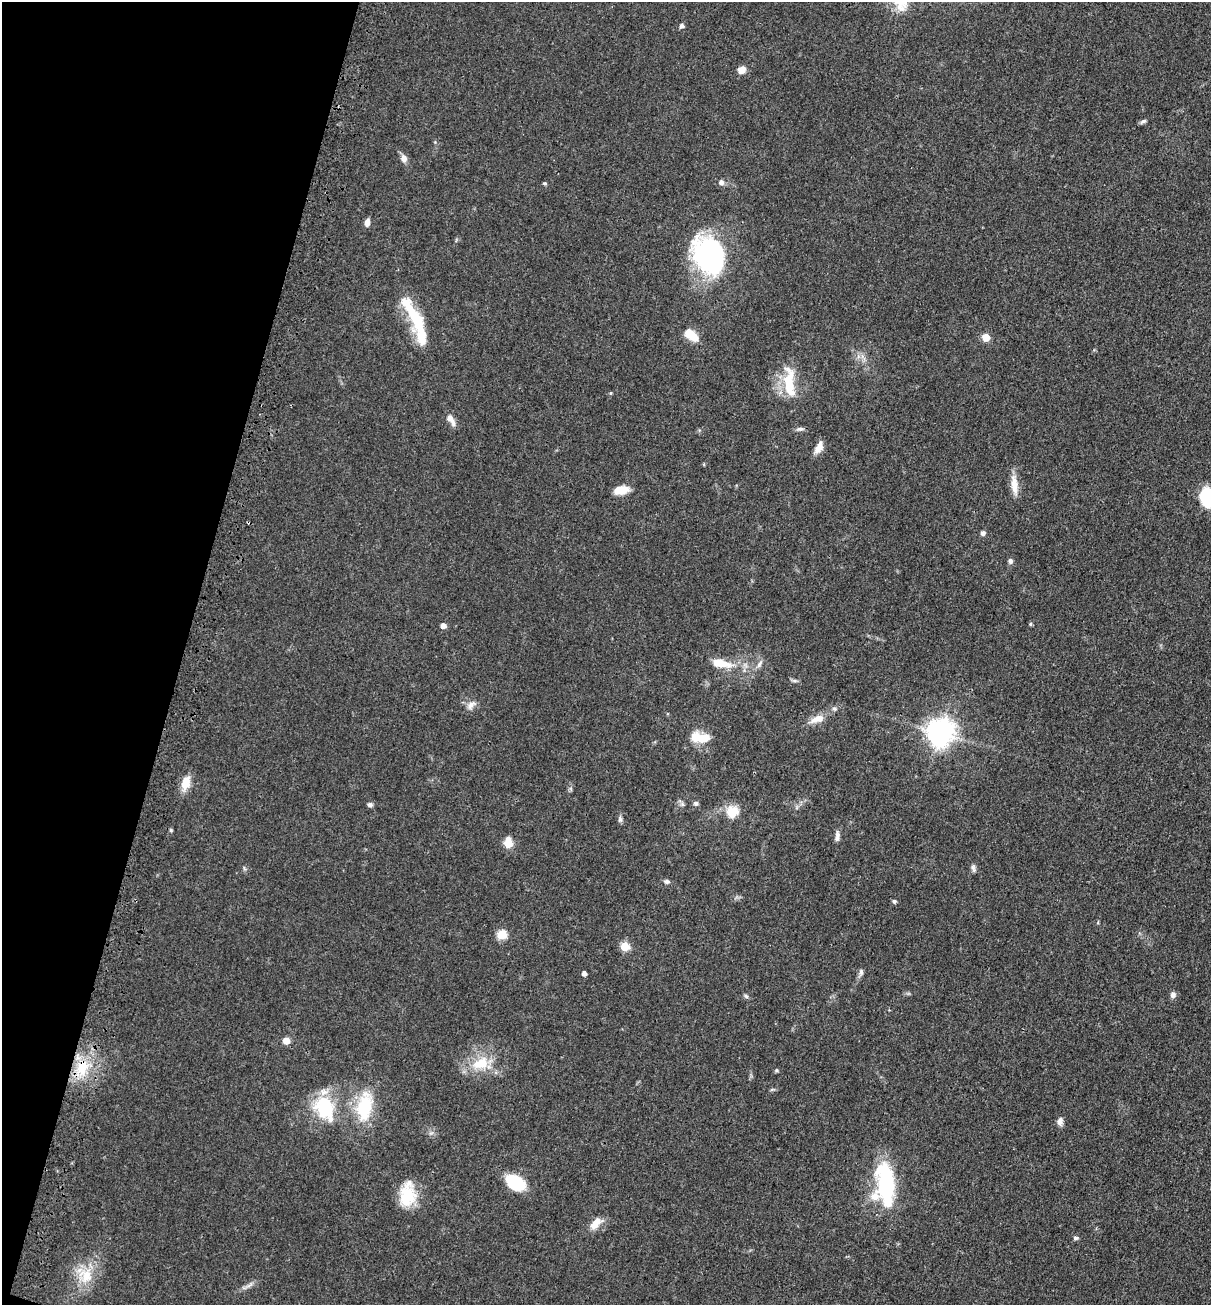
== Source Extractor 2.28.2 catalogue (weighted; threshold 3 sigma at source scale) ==
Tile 9 of 4 x 4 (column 1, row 3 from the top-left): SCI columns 206-1414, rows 1374-2676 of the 5369 x 5354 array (HDU 1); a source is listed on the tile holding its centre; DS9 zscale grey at full resolution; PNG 1213 x 1307 px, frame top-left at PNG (2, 2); no overlay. Shown black and unused: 15% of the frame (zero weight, under 3 of 4 exposures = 6% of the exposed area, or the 3 px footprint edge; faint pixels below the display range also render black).
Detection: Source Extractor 2.28.2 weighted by HDU 2 'WHT'; one run over the whole footprint, this tile lists its part. Background 0.0449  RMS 0.005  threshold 0.0225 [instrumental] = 3 sigma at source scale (4.5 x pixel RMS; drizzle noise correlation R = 1.50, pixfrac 1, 0.05/0.05 arcsec/px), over >= 5 px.
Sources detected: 65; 1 inside a brighter object's white glare — not listed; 4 inside a brighter listed object's ellipse — not listed separately; the other 60 listed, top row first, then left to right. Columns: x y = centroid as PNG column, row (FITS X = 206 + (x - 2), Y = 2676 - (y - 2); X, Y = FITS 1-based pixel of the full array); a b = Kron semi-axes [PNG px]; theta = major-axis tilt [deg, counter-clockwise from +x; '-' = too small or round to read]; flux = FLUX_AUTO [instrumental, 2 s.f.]
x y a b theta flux
681 26 5 5 - 1.8
742 70 8 7 - 4.4
1143 121 9 5 29 1.1
404 158 8 7 - 2.9
721 182 6 5 - 2.1
545 183 5 4 - 0.66
367 222 9 5 75 2.4
708 255 31 26 -64 110
415 317 53 14 -61 24
691 335 18 9 -42 8.5
986 337 5 5 - 11
789 383 41 13 -85 17
611 393 5 4 - 0.52
451 420 16 6 -58 3.6
800 429 10 5 6 1.4
819 448 15 8 61 4
1014 484 27 8 -85 6.1
621 490 14 8 11 8.1
1207 497 24 15 -82 15
983 533 6 5 - 1.3
1010 561 6 5 - 1.5
1030 624 6 4 89 0.57
443 626 4 4 - 3.9
721 663 26 10 -12 10
759 664 11 5 56 1.8
471 705 14 8 43 2.9
817 719 22 9 18 5.3
940 732 9 8 - 540
704 738 17 11 10 7.7
186 783 16 9 71 7.4
696 803 5 5 - 1.4
682 804 7 4 -71 0.91
370 805 7 5 13 1.2
732 812 15 14 - 8.1
620 819 9 5 -89 1.2
171 830 5 5 - 0.59
837 836 13 6 83 2.2
508 843 11 8 -86 6.5
973 868 11 5 -63 1.4
666 881 7 6 - 1.3
894 901 5 5 - 0.91
501 935 5 5 - 25
625 946 5 5 - 17
861 972 9 6 90 1.3
584 973 4 4 - 2
1173 995 8 7 - 1.8
746 996 7 5 -45 0.89
286 1041 7 6 - 4.3
480 1063 23 14 19 14
82 1068 27 16 75 17
776 1070 5 4 - 0.59
364 1107 37 18 80 25
325 1108 31 23 -64 27
1060 1121 11 7 78 2.2
515 1182 15 10 -33 30
886 1183 49 19 -83 47
407 1196 26 19 76 16
595 1223 15 9 47 6
1076 1238 6 5 - 1.1
86 1276 23 17 84 13
Overlapping masked pixels (flux is a lower limit): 1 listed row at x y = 82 1068
Isophote crosses this tile's border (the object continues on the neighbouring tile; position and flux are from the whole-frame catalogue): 1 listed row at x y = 1207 497